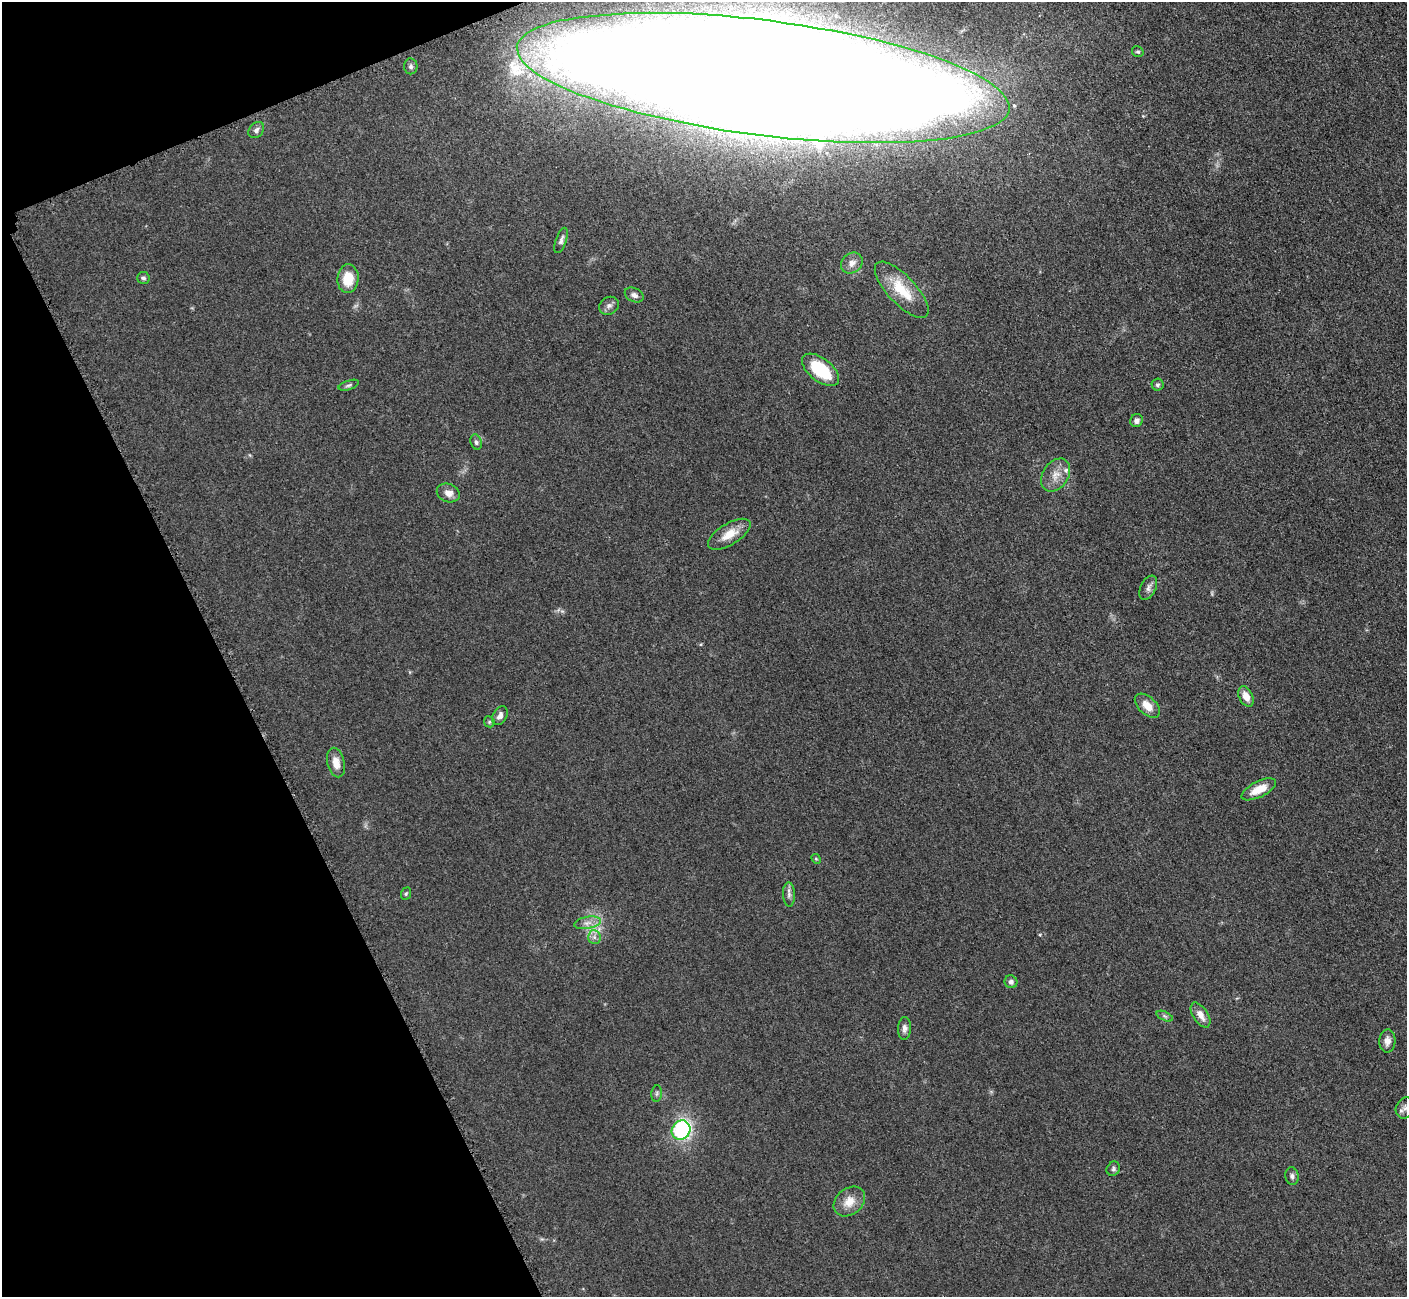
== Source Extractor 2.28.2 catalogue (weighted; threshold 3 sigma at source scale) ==
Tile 5 of 4 x 4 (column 1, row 2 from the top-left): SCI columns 65-1469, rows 2779-4073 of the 5701 x 5665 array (HDU 1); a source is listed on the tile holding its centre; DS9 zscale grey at full resolution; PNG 1409 x 1299 px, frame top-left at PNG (2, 2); each listed source drawn as its Kron ellipse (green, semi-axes under 4 px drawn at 4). Shown black and unused: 19% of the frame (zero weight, under 3 of 5 exposures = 4% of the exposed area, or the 3 px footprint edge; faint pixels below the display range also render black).
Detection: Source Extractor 2.28.2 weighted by HDU 2 'WHT'; one run over the whole footprint, this tile lists its part. Background 0.0535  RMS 0.0059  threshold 0.0265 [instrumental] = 3 sigma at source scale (4.5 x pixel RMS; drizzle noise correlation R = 1.50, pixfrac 1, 0.05/0.05 arcsec/px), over >= 5 px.
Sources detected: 43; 1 inside a brighter listed object's ellipse — not listed separately; the other 42 listed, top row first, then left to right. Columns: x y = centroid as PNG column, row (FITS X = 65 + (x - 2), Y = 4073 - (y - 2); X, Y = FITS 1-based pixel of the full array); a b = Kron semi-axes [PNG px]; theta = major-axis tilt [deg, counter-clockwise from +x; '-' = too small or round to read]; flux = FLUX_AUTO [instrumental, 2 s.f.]
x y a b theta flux
1138 52 6 5 - 0.97
411 66 8 6 88 1.6
763 78 248 57 -7 9200
256 130 9 7 49 2.2
561 240 13 5 70 2
852 263 12 9 37 4.2
143 278 6 6 - 1.2
348 279 14 10 86 13
902 290 36 14 -47 19
634 295 10 6 -25 2.3
609 306 10 8 31 2.4
821 370 22 11 -38 29
349 385 11 4 18 1.3
1157 385 6 6 - 1.2
1136 420 7 6 - 2.4
476 442 8 5 -71 1.5
1056 475 18 12 55 7.2
448 493 12 9 -19 4.3
729 534 24 10 31 9.5
1148 588 13 7 65 2.7
1246 696 11 6 -64 5.9
1147 706 15 8 -43 6.8
500 716 10 6 59 2.6
489 722 6 5 - 0.93
336 763 15 8 -77 6
1259 789 19 8 26 10
816 859 5 4 - 0.63
406 894 6 5 - 0.87
789 894 12 6 -87 2.3
587 923 14 6 10 3.6
594 937 7 6 - 2
1011 982 6 6 - 1.9
1200 1015 14 7 -57 5
1165 1016 9 4 -24 1.3
904 1028 11 6 87 2.7
1387 1041 11 8 87 4.1
657 1093 8 5 83 1.4
1405 1108 11 9 65 2.5
681 1130 10 9 - 66
1113 1169 7 6 - 1.5
1292 1176 9 6 -76 1.9
849 1201 17 13 39 8.3
Isophote crosses this tile's border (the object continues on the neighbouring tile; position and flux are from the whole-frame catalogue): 2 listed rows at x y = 763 78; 1405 1108